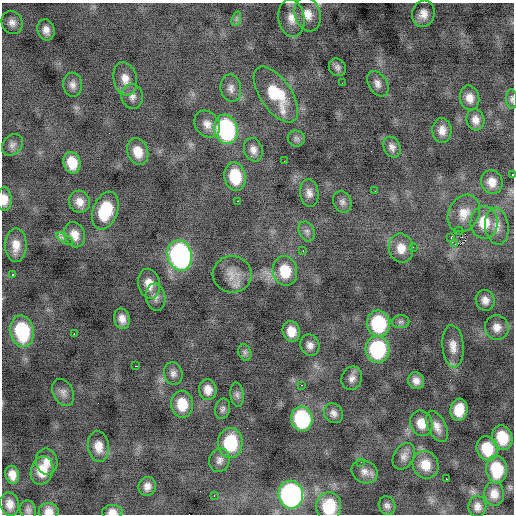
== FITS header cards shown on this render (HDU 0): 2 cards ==
NAXIS1  =                  512 / Axis length
NAXIS2  =                  512 / Axis length

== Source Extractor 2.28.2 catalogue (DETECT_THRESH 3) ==
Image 512 x 512 px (HDU 0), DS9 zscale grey, 1 PNG px = 1 image px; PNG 516 x 516 px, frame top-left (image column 1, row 512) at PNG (2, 3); each listed source drawn as its Kron ellipse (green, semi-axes under 4 px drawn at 4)
Background -1.8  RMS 1.1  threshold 3.38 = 3 sigma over >= 5 px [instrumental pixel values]
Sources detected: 108; all 108 listed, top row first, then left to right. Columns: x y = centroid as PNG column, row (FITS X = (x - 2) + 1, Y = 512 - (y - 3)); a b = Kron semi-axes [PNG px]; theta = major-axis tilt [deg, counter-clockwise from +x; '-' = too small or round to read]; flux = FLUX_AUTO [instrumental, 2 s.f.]
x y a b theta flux
308 14 17 13 -74 1100
423 14 13 11 74 750
291 18 19 13 -80 1000
236 19 7 4 71 170
12 23 12 10 -68 530
46 30 11 8 -75 550
337 67 9 8 - 290
125 79 17 11 -78 900
342 83 2 2 - 95
378 84 14 9 -57 520
73 85 12 9 -84 440
231 88 14 10 -82 500
276 95 32 15 -56 3600
132 96 12 10 -80 500
470 98 12 9 -77 710
512 99 10 5 -87 190
475 120 11 8 -72 570
207 124 14 11 -52 680
226 129 15 11 -73 11000
442 130 12 9 -87 680
296 139 9 8 - 240
12 145 12 9 47 370
392 147 11 8 -67 390
253 150 12 9 -71 500
138 152 13 10 -71 1200
284 161 2 2 - 100
72 163 11 8 -74 1600
512 174 2 2 - 310
235 176 14 10 -81 2900
492 182 12 10 -75 820
375 191 2 2 - 49
309 193 14 9 -84 500
4 199 11 7 -88 780
238 201 2 2 - 540
79 202 11 10 - 720
342 202 11 9 -68 320
105 210 19 12 70 3200
464 213 19 15 61 1300
484 222 16 13 -88 1900
497 226 19 11 -84 840
307 231 10 7 -62 320
459 231 4 2 - 1000
75 235 13 10 -67 820
451 238 3 2 - 280
65 239 10 4 -31 600
455 244 3 2 - 110
16 245 17 11 89 910
413 247 2 2 - 44
401 248 14 12 -79 1000
303 251 3 2 - 110
180 255 15 12 -77 18000
285 271 15 12 -79 2300
12 274 3 3 - 370
232 274 19 18 - 1200
149 284 15 11 -76 1100
155 297 14 10 -80 480
485 300 10 9 - 520
122 319 10 7 -75 600
400 322 9 6 2 220
378 324 13 11 -81 5500
497 327 12 12 - 700
22 331 16 11 -79 5700
291 331 10 8 -76 1000
74 334 2 2 - 860
310 345 11 9 -70 460
453 346 21 10 -85 860
378 349 13 12 - 7000
245 352 8 6 -69 230
136 366 3 2 - 150
173 373 11 9 -76 390
352 378 12 10 69 460
416 381 9 8 - 490
301 385 3 2 - 250
208 390 10 9 - 780
63 392 14 10 -63 470
237 395 12 6 -84 290
182 404 13 11 -82 1800
222 409 10 7 76 250
459 410 11 8 82 1500
333 413 10 9 - 400
302 419 12 10 -78 7000
421 423 13 11 -68 1100
437 427 16 9 -64 610
502 437 12 10 -74 2100
230 443 15 12 88 3900
98 446 15 10 -83 990
487 448 12 10 -73 2300
404 456 14 10 62 470
219 460 12 10 75 460
47 462 13 11 -80 700
361 462 2 2 - 34
425 465 14 12 -63 1200
496 469 14 10 -82 3000
42 471 14 11 74 1500
364 472 13 11 -29 560
12 475 9 6 -78 690
446 479 3 2 - 290
147 486 9 8 - 510
494 494 12 10 -86 630
291 495 14 12 -80 18000
214 496 2 2 - 57
10 504 12 9 -77 640
387 506 9 8 - 280
329 507 15 12 85 2700
477 507 10 9 - 460
28 510 10 8 -71 250
49 511 10 8 -6 620
112 512 10 7 0 570
At the frame edge (FLAGS 8, measured only in part): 7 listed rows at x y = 308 14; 512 99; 512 174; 4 199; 329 507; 49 511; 112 512